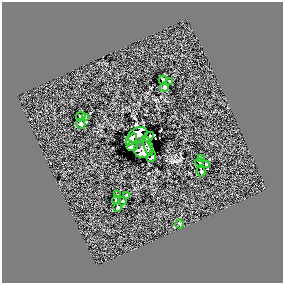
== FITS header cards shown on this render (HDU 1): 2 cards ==
NAXIS1  =                  281 /
NAXIS2  =                  281 /

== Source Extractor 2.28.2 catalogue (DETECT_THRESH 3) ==
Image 281 x 281 px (HDU 1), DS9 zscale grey, 1 PNG px = 1 image px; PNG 285 x 285 px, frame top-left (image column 1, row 281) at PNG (2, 2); each listed source drawn as its Kron ellipse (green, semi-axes under 4 px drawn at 4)
Background 0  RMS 41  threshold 124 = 3 sigma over >= 5 px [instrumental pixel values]
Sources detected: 23; all 23 listed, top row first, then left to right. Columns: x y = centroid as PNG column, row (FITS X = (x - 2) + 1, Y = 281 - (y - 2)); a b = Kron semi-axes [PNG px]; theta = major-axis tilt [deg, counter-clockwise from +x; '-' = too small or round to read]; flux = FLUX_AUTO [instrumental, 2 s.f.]
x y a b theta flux
163 80 4 3 - 4600
170 81 3 2 - 2300
164 87 4 3 - 5400
81 116 5 2 - 2200
86 117 4 3 - 3900
81 124 5 3 - 6700
138 135 10 7 25 46000
148 137 6 4 34 4800
131 140 7 3 51 16000
148 146 10 3 -73 6200
132 147 5 4 - 10000
143 150 9 8 - 62000
152 157 5 2 - 3100
201 158 3 3 - 2800
200 163 5 2 - 3300
206 165 4 2 - 4200
201 171 5 2 - 4700
118 195 3 2 - 2100
127 196 4 2 - 3300
116 200 4 4 - 4600
122 201 4 3 - 3400
118 208 3 3 - 3200
180 224 4 2 - 1700